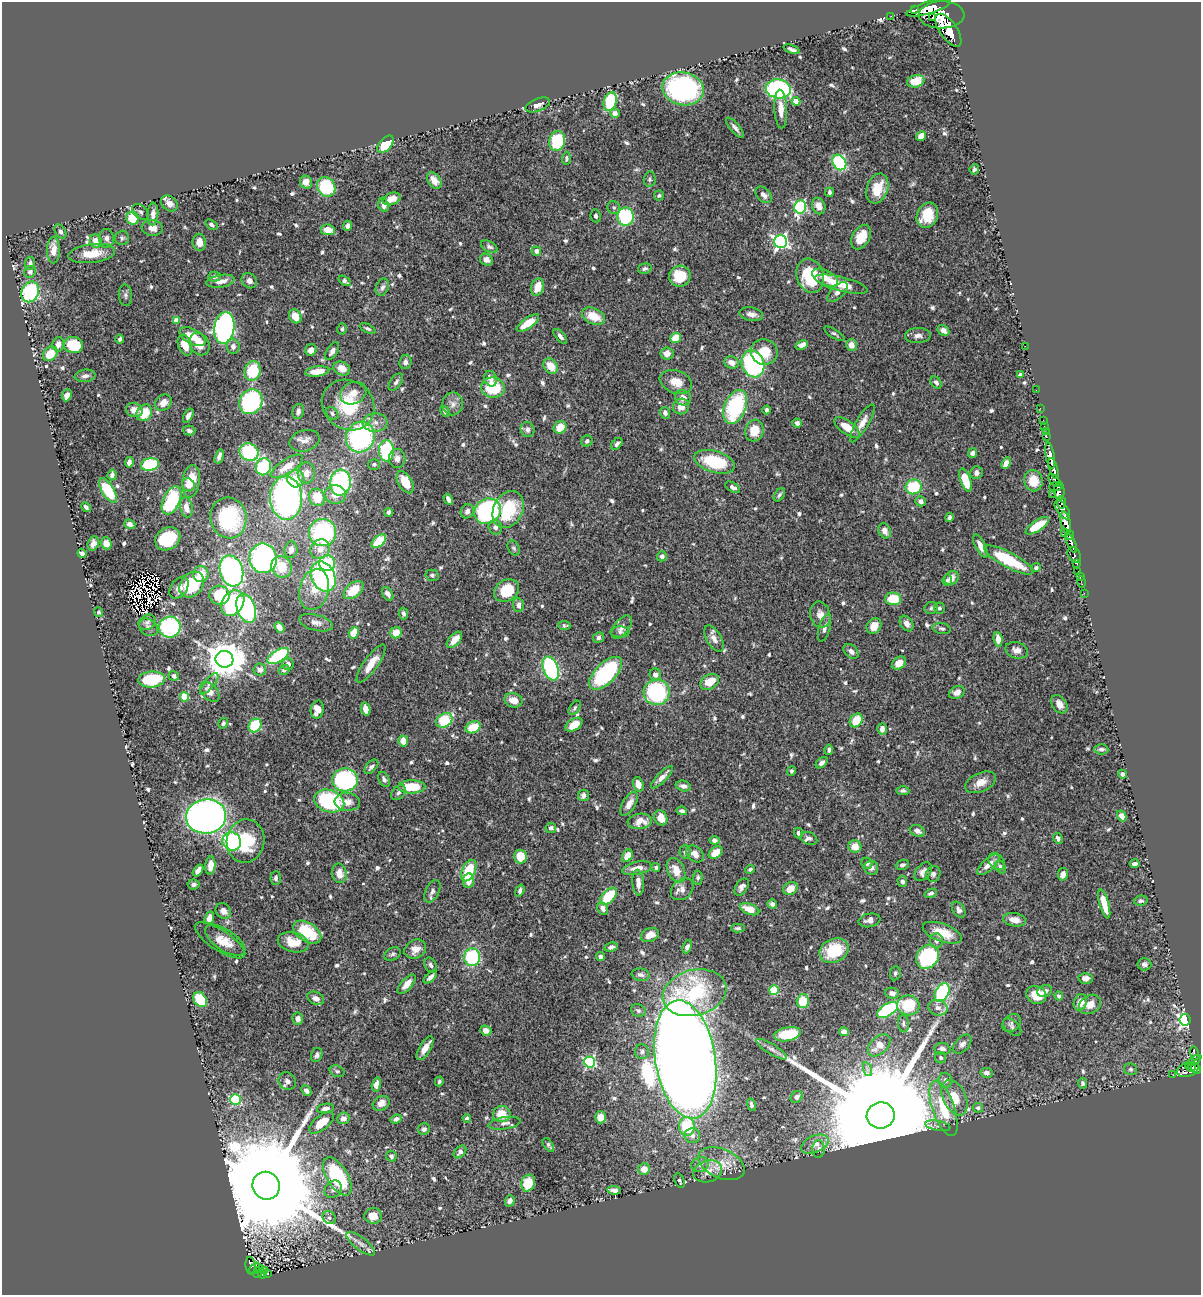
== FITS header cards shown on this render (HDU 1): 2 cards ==
NAXIS1  =                 1199
NAXIS2  =                 1293

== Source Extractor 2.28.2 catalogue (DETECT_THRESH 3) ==
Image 1199 x 1293 px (HDU 1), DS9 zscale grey, 1 PNG px = 1 image px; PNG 1203 x 1297 px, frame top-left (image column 1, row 1293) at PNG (2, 2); each listed source drawn as its Kron ellipse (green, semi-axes under 4 px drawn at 4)
Background 0.828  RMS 0.015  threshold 0.0455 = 3 sigma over >= 5 px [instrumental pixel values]
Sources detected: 725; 5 with non-positive FLUX_AUTO (blend fragments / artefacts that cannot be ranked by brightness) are neither listed nor drawn; of the other 720, the 500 brightest by FLUX_AUTO listed and drawn (220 fainter detections omitted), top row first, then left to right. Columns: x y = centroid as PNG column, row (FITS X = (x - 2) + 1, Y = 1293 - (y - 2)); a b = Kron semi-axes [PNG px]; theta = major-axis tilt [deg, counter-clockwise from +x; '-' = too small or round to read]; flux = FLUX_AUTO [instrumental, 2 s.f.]
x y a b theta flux
929 8 23 6 17 3000
914 10 4 3 - 330
942 15 23 13 1 5500
891 16 2 2 - 6.5
932 18 4 3 - 270
948 30 19 8 -55 4400
791 49 8 3 -21 3.1
916 81 9 6 16 18
683 89 21 16 -12 190
778 89 12 9 -8 160
796 101 4 4 - 12
610 102 10 6 72 50
538 105 13 6 22 5.2
781 109 19 6 -87 11
615 113 5 4 - 5.3
735 128 13 4 -50 4.2
921 136 5 4 - 8.4
557 141 10 8 76 51
386 144 10 6 48 35
566 158 6 4 86 2.2
839 162 8 6 -57 100
974 169 5 4 - 2.2
650 179 7 6 - 2.4
434 180 9 6 -52 11
306 182 6 6 - 8.6
326 187 10 8 -56 55
877 189 15 10 69 24
829 192 5 4 - 2.7
659 195 5 5 - 2.1
764 195 10 6 -45 4.7
392 199 9 6 18 9.6
169 203 9 7 -39 7.5
384 205 7 5 -67 5.8
819 206 8 6 -67 7.5
614 207 7 6 - 2.5
800 207 7 6 - 150
140 212 9 6 -39 3
153 214 11 5 86 6
927 215 13 10 63 27
596 216 6 5 - 2.3
626 217 9 8 - 81
132 218 6 6 - 29
211 225 6 4 -33 3.1
348 226 5 4 - 4
152 228 10 8 -9 8.2
328 230 7 5 -5 13
60 232 8 5 -60 3.2
861 237 13 8 61 18
106 238 9 7 -85 5.1
122 238 7 7 - 2.4
96 241 7 5 -63 14
781 241 6 6 - 270
199 242 8 6 -83 9.1
489 247 9 5 -27 2.8
53 250 13 6 90 12
536 251 5 4 - 4.1
92 254 23 9 7 23
486 260 7 5 -28 5
30 263 6 5 - 3
645 269 7 5 14 2.5
30 272 6 5 - 3.3
680 276 11 10 - 27
810 276 17 13 -72 56
214 277 6 5 - 3.4
825 278 14 7 -26 13
220 281 14 6 9 9.3
249 281 8 7 - 4.9
345 281 7 4 -35 2.5
841 284 27 7 -14 22
382 287 9 6 67 3.7
537 287 9 6 74 16
30 292 10 8 66 96
838 292 13 6 46 6.3
125 295 11 6 -85 3.3
751 314 12 6 -10 5.7
295 316 7 6 - 15
593 316 12 7 -24 20
176 321 4 4 - 13
528 323 13 5 34 21
224 328 16 10 82 320
368 328 8 4 -27 2.2
342 329 6 4 75 2.2
943 330 6 5 - 5.8
834 334 12 4 -31 2.5
560 336 9 4 -50 4.1
918 336 12 7 2 5.3
193 337 14 7 -28 19
676 338 5 5 - 18
120 339 4 3 - 2.5
58 344 7 6 - 6.6
199 344 12 9 -60 13
73 345 10 8 -9 37
185 345 11 6 -70 15
802 345 6 4 23 6.2
851 345 6 5 - 9.6
233 346 7 6 - 4.2
1025 346 2 2 - 26
311 350 6 5 - 8.3
332 351 10 5 58 3.6
764 352 13 12 - 21
667 353 6 6 - 8.2
50 354 8 6 48 22
405 362 7 6 - 3.9
731 362 7 6 - 7.6
753 364 14 11 -70 150
550 366 8 6 -51 15
342 368 9 6 -26 12
253 371 10 8 73 47
317 371 12 5 7 16
1020 375 4 3 - 2.3
85 376 10 6 8 4.6
491 379 8 6 -67 6.2
396 382 10 5 53 3.4
676 382 17 11 -20 15
936 382 7 5 -53 2.8
493 388 12 10 -7 46
1036 390 2 2 - 5
353 393 13 11 25 10
67 395 6 5 - 5.2
683 398 8 7 - 7.9
251 402 13 11 56 140
163 403 9 7 44 8.6
453 404 11 10 - 6.7
348 405 27 24 -34 60
681 406 8 7 - 8.7
735 407 18 10 68 100
1040 408 2 2 - 11
134 410 8 7 - 10
766 410 4 3 - 3
298 411 7 6 - 3.9
445 411 6 4 -59 2.7
144 413 9 7 55 25
332 413 7 5 -49 2.8
665 413 6 5 - 3.4
188 416 7 4 59 4
1043 420 2 2 - 10
375 422 12 9 3 8.2
797 423 4 4 - 4.6
862 423 22 6 59 10
1044 426 3 2 - 14
560 427 7 6 - 16
847 427 15 6 -35 15
528 429 8 7 - 4.6
189 430 6 4 -14 3.2
754 431 11 9 74 21
1046 432 2 2 - 15
360 437 15 14 - 180
1046 437 3 2 - 25
305 441 15 10 15 7.7
587 441 5 5 - 3
617 444 7 4 49 2.6
386 451 10 7 -90 82
249 452 10 8 -30 71
972 453 5 4 - 3.6
219 456 7 4 74 4.6
1050 456 13 4 -80 1500
397 459 9 8 - 6.4
129 462 5 4 - 4.3
715 462 21 10 -16 56
1006 463 6 4 68 7.4
150 464 9 6 12 61
374 464 6 5 - 2.4
287 466 19 7 33 17
263 467 8 7 - 62
1054 469 11 4 -74 1200
306 473 10 8 86 8.8
976 473 6 6 - 3.5
112 475 5 4 - 3.1
296 479 9 8 - 17
965 480 12 5 -70 26
1055 480 8 3 -45 370
191 481 16 8 83 25
1033 481 10 9 - 16
405 482 12 7 -59 20
340 483 13 10 86 120
188 485 7 6 - 7.4
1056 486 7 3 10 170
733 487 8 4 -30 3.8
914 487 8 7 - 48
108 491 14 6 -59 41
1059 492 8 5 -84 650
335 494 10 9 - 12
1053 494 2 2 - 15
779 495 7 4 57 2.3
317 497 9 8 - 25
286 498 21 16 -88 320
448 499 6 3 -60 4.4
172 500 15 8 65 89
921 501 5 5 - 4.4
1061 502 6 3 -86 450
86 507 5 3 - 3.5
186 507 10 6 -78 8.6
508 509 19 14 63 55
1062 510 11 5 -55 980
467 511 7 6 - 5.2
487 511 14 12 35 180
388 512 4 4 - 2.7
949 517 4 3 - 2.2
228 518 20 18 -77 96
1066 523 11 5 -77 2500
130 524 6 4 -21 4.9
1037 526 13 5 34 28
495 527 7 6 - 3.5
885 531 8 6 -67 6.7
323 533 14 13 - 120
1064 533 2 2 - 8.6
1069 535 4 3 - 410
168 539 13 11 33 53
379 541 8 5 43 42
93 543 7 5 69 4.6
106 543 6 5 - 11
1071 543 10 4 -66 1200
980 546 12 5 -63 8.7
514 548 8 5 -61 2.3
291 549 8 6 82 7
320 549 10 9 - 10
82 553 5 4 - 3.8
1074 555 8 6 -59 280
662 556 5 5 - 4
263 558 15 13 -79 230
1009 560 27 7 -28 55
327 563 8 7 - 46
1076 563 4 2 - 180
282 567 11 10 - 24
1036 568 5 4 - 2.3
231 571 16 11 -74 260
1078 572 4 3 - 57
201 574 8 7 - 15
432 575 6 5 - 2.3
1080 576 2 2 - 7.1
323 577 16 11 -65 170
951 578 8 6 41 8.7
947 580 6 4 83 2.4
1081 582 6 2 -72 12
192 584 14 10 51 56
179 588 12 8 56 5.3
314 590 21 14 75 21
354 590 11 7 40 23
506 591 13 10 34 31
1084 593 2 2 - 5.7
388 594 7 5 -57 4.2
220 595 10 9 - 57
893 599 8 6 -4 29
233 603 14 10 52 120
518 605 7 5 -81 4.7
246 608 15 9 -70 160
931 608 7 6 - 2.6
939 608 5 5 - 2.6
99 612 5 4 - 2.3
403 613 6 4 -79 2.9
820 615 13 10 -76 8.9
147 622 9 7 32 3.2
316 623 17 8 -15 6.5
907 624 8 6 -58 5.5
564 625 6 4 -4 2.2
874 626 8 7 - 9.3
148 627 10 8 -37 4.4
170 627 11 10 - 110
279 627 6 4 -50 6.3
622 627 13 7 52 5.8
825 628 14 5 74 5.4
942 628 9 5 -11 2.5
620 632 9 5 0 3.1
354 633 6 4 61 20
396 633 6 5 - 16
598 638 5 5 - 2.8
714 638 14 7 -60 7.8
998 639 7 4 -83 8.2
454 640 10 5 47 12
1017 650 11 8 -16 6.5
851 651 9 6 -45 5.2
278 656 12 6 31 86
224 659 9 8 - 3100
899 663 8 5 41 11
288 664 6 5 - 4.3
371 664 23 7 55 15
551 668 12 7 -69 120
260 670 6 6 - 5.2
284 670 6 5 - 3
606 673 21 10 45 120
655 675 6 5 - 5.4
174 676 5 4 - 4.2
152 679 13 8 5 59
710 682 10 7 31 18
209 684 13 5 50 3.6
210 692 11 7 -47 9.4
657 692 13 13 - 96
957 692 8 6 25 7.5
184 697 4 4 - 41
513 700 9 7 -20 11
1059 704 10 7 -55 7.4
575 708 8 4 55 2.2
366 709 7 4 -76 7.7
317 710 9 6 78 12
444 720 9 6 33 49
856 720 7 6 - 25
223 723 5 5 - 2.6
255 725 7 6 - 54
574 725 9 5 33 14
473 727 8 5 25 27
882 729 5 4 - 6.2
403 741 5 5 - 12
1101 749 7 5 -2 3.4
829 750 5 4 - 2.8
822 763 7 4 41 4.5
371 767 9 5 47 3.6
792 771 5 4 - 2.3
1122 774 4 4 - 3.4
662 777 15 5 46 6.5
384 779 8 5 -62 2.9
345 780 13 11 4 110
980 782 16 9 24 11
638 784 7 5 -73 8.6
683 786 8 5 -13 4.6
412 787 13 6 0 35
903 791 6 4 -3 2.3
398 793 8 6 48 3.1
583 796 6 5 - 4.7
329 801 15 11 -18 100
347 802 13 9 -2 7.7
629 804 13 6 60 9
682 811 5 4 - 3.6
206 816 20 17 7 580
1122 816 6 4 -61 7.1
661 818 8 6 -61 14
640 821 12 7 7 13
551 828 5 5 - 3.7
917 831 8 5 -22 4
798 833 5 4 - 2.7
809 838 8 6 -26 3.3
1058 838 6 4 -62 3.3
714 840 5 4 - 3.7
232 841 9 9 - 120
246 841 22 19 81 52
855 847 6 6 - 12
685 852 6 5 - 2.9
716 852 8 5 40 13
695 854 10 7 -40 8.6
520 856 7 6 - 19
627 856 6 5 - 14
996 862 9 7 -51 4.1
867 863 6 5 - 3.2
1135 864 5 3 - 3.4
210 865 9 5 84 8.3
902 865 7 5 21 3
988 865 14 6 41 8.8
656 867 4 4 - 2.2
1001 867 7 5 -58 3.1
637 868 15 6 12 8.9
871 868 7 7 - 5.1
750 869 5 4 - 2.3
676 870 13 8 -65 14
198 871 7 4 54 6.2
469 871 11 6 65 36
923 872 11 7 51 4.9
339 873 10 7 -78 9.7
933 874 8 7 - 3.3
1063 874 6 5 - 4.4
276 878 7 5 87 2.4
698 878 7 5 88 2.5
468 881 7 5 83 12
902 881 6 5 - 3.7
638 883 13 5 -87 6.8
193 884 6 5 - 3.1
742 887 9 6 56 4.1
790 888 7 6 - 11
682 889 12 9 42 7.3
432 891 12 6 64 4.4
520 891 6 4 69 2.6
931 893 6 4 21 3.2
608 896 10 6 47 43
1141 901 7 5 12 2.5
772 904 4 4 - 3.7
1104 904 15 4 -75 17
603 908 7 5 -65 5
750 909 10 5 -21 15
959 910 9 5 -56 3.4
223 911 8 7 - 5.9
209 918 6 4 67 6.9
869 920 11 6 10 5.3
1014 920 11 6 -10 9
738 928 7 4 0 2.2
307 932 15 9 -33 37
942 933 20 9 -20 21
650 935 9 6 24 10
220 940 29 10 -32 14
225 940 23 10 -34 13
936 941 7 6 - 4
293 942 16 9 -13 18
611 947 7 4 12 3.5
687 947 7 4 67 3.3
415 949 11 9 29 9.4
834 951 15 11 23 42
392 954 9 6 27 2.5
472 957 9 8 - 68
600 957 4 4 - 3.5
927 957 13 10 50 110
1144 964 7 6 - 3.3
430 965 8 5 -63 2.9
895 973 7 5 80 2.3
641 975 9 6 -9 3.8
430 977 8 4 43 4.3
1086 978 7 5 2 6.5
407 984 12 5 48 9.1
774 990 5 4 - 50
1045 991 7 5 20 5.4
942 992 10 6 62 100
695 993 32 22 15 93
892 993 7 5 -6 6
1036 995 10 8 -23 19
1059 996 4 4 - 3
316 998 9 6 -23 6
200 1000 8 6 -52 48
803 1001 7 6 - 24
1080 1002 8 6 66 12
1090 1004 11 9 31 8.9
908 1005 11 10 - 38
938 1008 10 7 -14 5.3
638 1010 7 6 - 2.4
887 1010 12 6 30 110
298 1019 6 5 - 4.2
1185 1020 6 5 - 250
903 1023 9 5 -86 2.7
1011 1023 10 8 41 4
1012 1027 11 6 -43 3.4
486 1030 6 5 - 8.2
844 1032 5 4 - 5.1
787 1034 13 7 11 34
962 1044 11 7 48 4
879 1045 13 8 43 14
425 1048 13 5 60 10
772 1049 17 5 -32 4.7
942 1049 8 6 -7 3.9
642 1052 7 7 - 3.3
1194 1054 7 3 -79 160
317 1055 7 5 70 3
941 1058 5 5 - 2.2
685 1059 60 30 -81 4600
1194 1060 8 3 34 200
590 1062 5 5 - 170
1188 1065 3 3 - 72
1192 1068 4 3 - 180
867 1069 7 4 -71 2.4
1130 1069 6 5 - 2.3
1188 1069 11 7 19 440
1196 1069 5 4 - 450
337 1071 8 5 -17 2.3
986 1073 6 5 - 5
1173 1075 2 2 - 6.8
945 1080 7 6 - 5.3
287 1081 9 8 - 5.1
439 1081 5 3 - 2.2
1083 1083 5 4 - 2.5
376 1084 7 4 76 6.3
306 1091 6 4 -48 3.8
797 1097 6 5 - 3.6
955 1098 19 11 -65 21
235 1100 5 5 - 91
381 1103 9 7 28 7
751 1105 6 3 -74 2.2
325 1108 8 4 10 4.9
943 1108 29 11 -71 44
978 1108 5 4 - 2.3
502 1114 9 8 - 20
881 1115 14 13 - 80000
601 1117 6 5 - 8.9
343 1118 6 6 - 7.1
467 1118 4 3 - 2.4
396 1119 6 4 21 3.4
321 1123 15 7 39 22
505 1123 16 6 8 5
687 1126 9 7 -85 58
938 1126 13 5 -11 3.3
424 1129 6 5 - 3.5
692 1136 8 7 - 5.6
815 1144 15 8 23 8.6
548 1145 8 4 -55 2.2
819 1149 8 6 -89 3.3
460 1152 7 5 47 4
391 1156 5 5 - 2.9
721 1164 24 14 -23 21
700 1165 9 7 23 4.7
644 1169 6 5 - 10
708 1171 15 10 18 13
337 1176 21 10 -58 93
679 1181 8 4 -64 2.2
528 1183 8 7 - 21
266 1186 14 13 - 53000
333 1189 9 7 46 4.3
614 1190 7 4 -5 4.2
510 1201 6 4 72 4.2
373 1216 9 8 - 11
329 1218 7 6 - 2.8
361 1244 17 6 -37 6.7
251 1266 9 5 -81 110
255 1268 6 4 47 86
259 1271 7 4 56 100
264 1271 3 2 - 13
268 1273 3 2 - 14
262 1274 4 4 - 75
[220 fainter detections neither listed nor drawn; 5 non-positive-flux detections neither listed nor drawn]